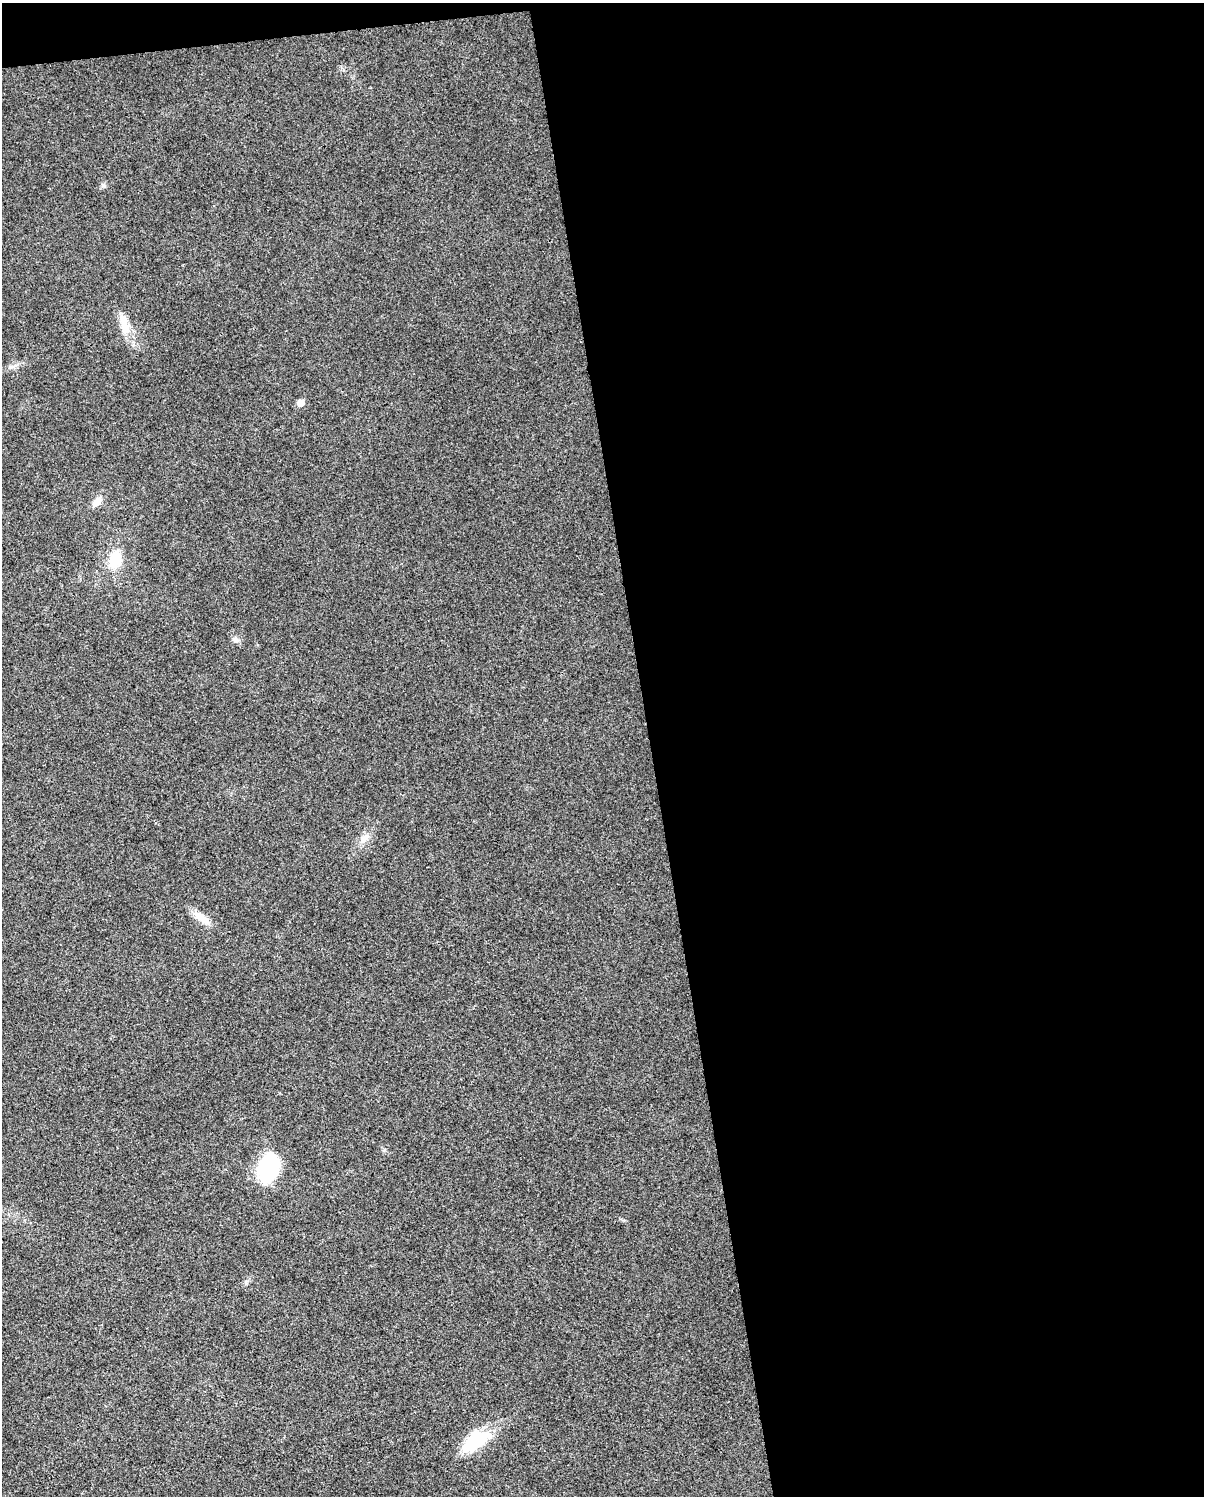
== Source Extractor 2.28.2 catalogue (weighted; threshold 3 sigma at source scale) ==
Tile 4 of 4 x 3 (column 4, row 1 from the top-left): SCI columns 3605-4806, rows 3059-4552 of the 4806 x 4576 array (HDU 1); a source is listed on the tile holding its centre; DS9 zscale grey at full resolution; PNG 1206 x 1498 px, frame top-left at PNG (2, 3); no overlay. Shown black and unused: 47% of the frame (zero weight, under 3 of 4 exposures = <1% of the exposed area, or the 3 px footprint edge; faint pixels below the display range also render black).
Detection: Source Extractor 2.28.2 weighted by HDU 2 'WHT'; one run over the whole footprint, this tile lists its part. Background 0.0315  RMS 0.0041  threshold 0.0183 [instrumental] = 3 sigma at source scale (4.5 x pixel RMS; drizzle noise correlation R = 1.50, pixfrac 1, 0.0396/0.0396 arcsec/px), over >= 5 px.
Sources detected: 10; all 10 listed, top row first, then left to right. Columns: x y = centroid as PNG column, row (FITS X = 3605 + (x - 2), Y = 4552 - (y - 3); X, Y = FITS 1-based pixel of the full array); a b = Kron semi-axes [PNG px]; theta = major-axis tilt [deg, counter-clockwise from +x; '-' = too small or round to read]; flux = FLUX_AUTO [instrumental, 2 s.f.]
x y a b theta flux
103 185 7 6 - 0.94
124 324 34 10 -78 6.8
301 403 6 5 - 4.4
97 502 14 8 46 3.3
115 559 20 13 67 10
235 640 10 7 -29 1.4
364 839 15 8 42 3.2
202 918 27 8 -35 5.3
269 1169 33 21 71 28
475 1441 38 16 36 20
Unlisted compact peaks at least as high as the median listed source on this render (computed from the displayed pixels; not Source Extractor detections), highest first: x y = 384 1150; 246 1282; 623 1220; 10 367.